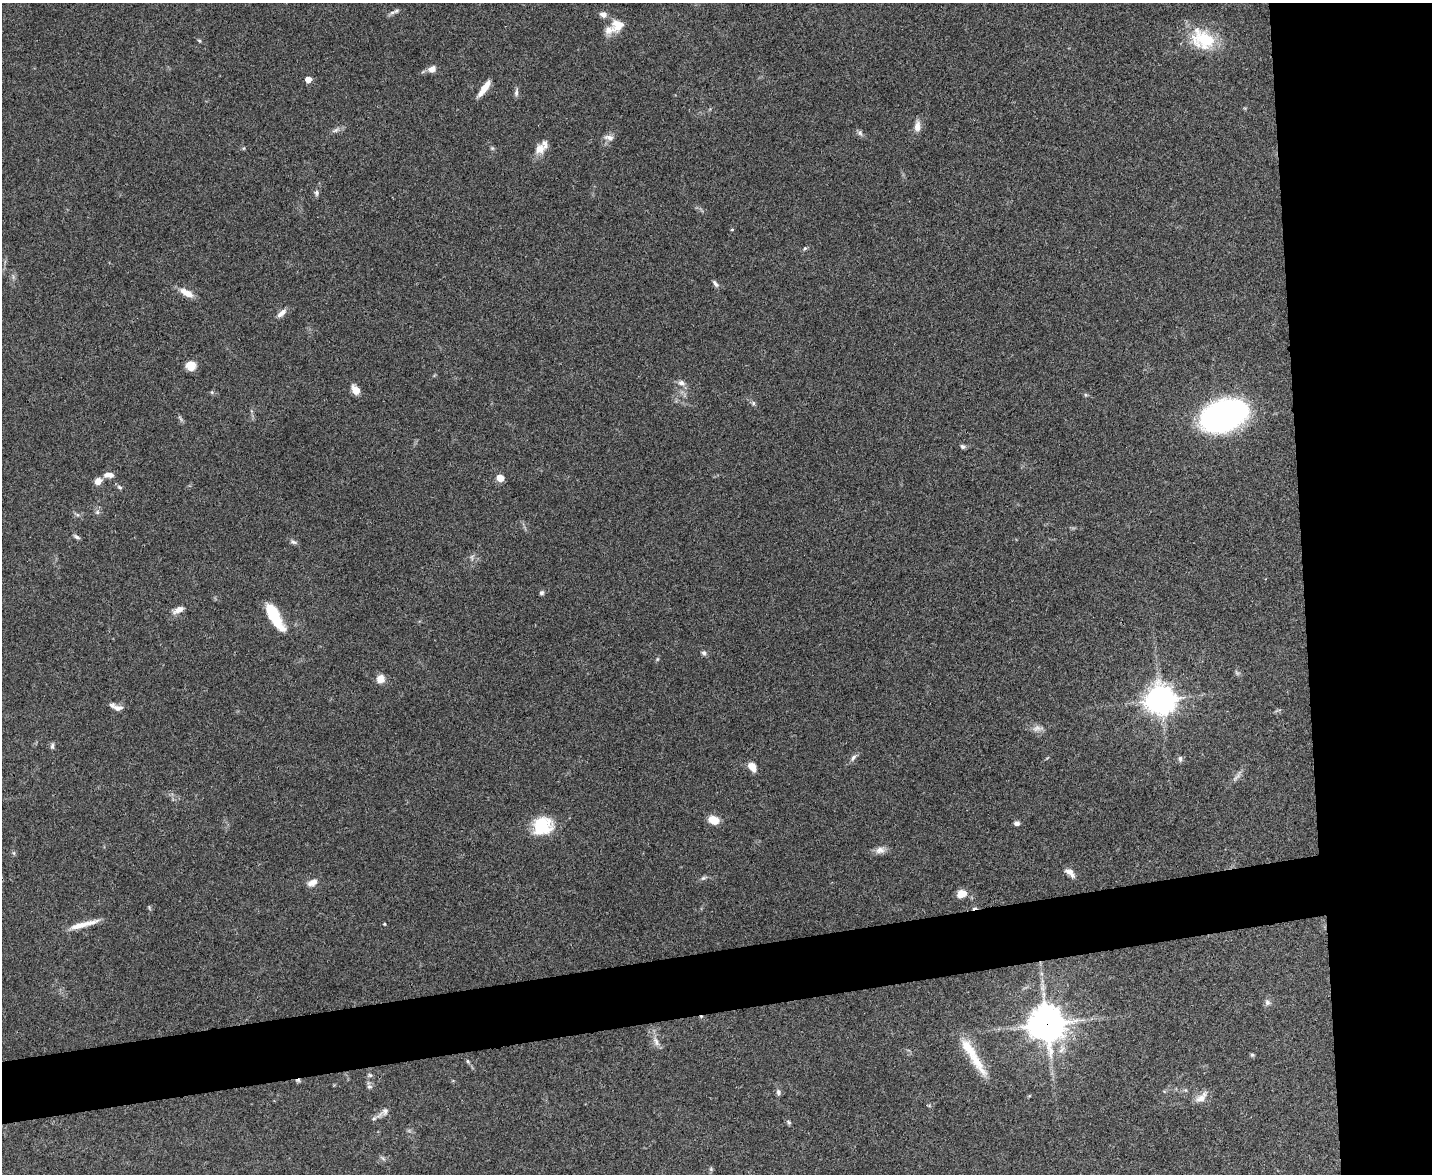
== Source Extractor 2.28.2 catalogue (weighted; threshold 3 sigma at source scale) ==
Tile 6 of 3 x 4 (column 3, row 2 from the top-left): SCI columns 2994-4423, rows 2344-3515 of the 4665 x 4686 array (HDU 1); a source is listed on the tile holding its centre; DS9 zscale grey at full resolution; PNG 1434 x 1176 px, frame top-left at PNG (2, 3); no overlay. Shown black and unused: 14% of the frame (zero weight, under 3 of 4 exposures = <1% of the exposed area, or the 3 px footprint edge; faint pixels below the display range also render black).
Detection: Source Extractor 2.28.2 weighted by HDU 2 'WHT'; one run over the whole footprint, this tile lists its part. Background 0.0555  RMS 0.0047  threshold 0.021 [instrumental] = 3 sigma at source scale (4.5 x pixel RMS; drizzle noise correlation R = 1.50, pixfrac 1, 0.05/0.05 arcsec/px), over >= 5 px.
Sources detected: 81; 2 cosmic-ray / hot-pixel residue — not listed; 2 inside a brighter listed object's ellipse — not listed separately; the other 77 listed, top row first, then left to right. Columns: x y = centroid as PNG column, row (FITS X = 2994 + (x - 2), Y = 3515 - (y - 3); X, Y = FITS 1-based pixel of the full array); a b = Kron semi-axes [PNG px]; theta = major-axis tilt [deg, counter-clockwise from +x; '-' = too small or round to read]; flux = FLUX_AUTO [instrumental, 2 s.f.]
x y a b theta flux
396 11 9 6 27 1.3
603 14 9 7 -14 2.3
617 25 19 16 46 7.3
1203 39 32 23 -30 22
199 40 6 3 -20 0.54
432 69 9 7 26 3.1
308 79 5 5 - 4.7
484 88 19 6 55 6.2
516 92 11 5 84 1.4
917 126 14 8 87 3.4
335 130 13 4 24 1.6
860 133 9 6 -74 1.2
609 137 13 7 -8 2.3
492 148 6 5 - 0.71
540 149 15 12 39 4.7
316 193 8 6 -90 1.2
732 230 4 3 - 0.44
805 248 7 4 58 0.71
715 283 11 5 -51 1.3
186 293 18 7 -29 5.3
281 313 14 6 42 2.7
191 366 10 9 - 5.5
681 383 10 7 -21 2.2
355 390 9 6 -57 5.4
212 392 5 4 - 0.62
1086 395 6 3 -71 0.57
753 403 7 5 -49 0.92
1224 415 37 24 17 140
963 447 7 5 -42 1.1
108 475 11 6 -1 3.3
500 478 5 5 - 8.6
98 481 9 7 40 3.2
120 487 8 5 -39 1
97 512 7 5 46 1.1
77 537 9 4 -32 1
293 542 11 5 -20 1.3
472 557 9 4 -82 1.1
542 593 6 5 - 0.93
178 610 15 7 26 3.3
274 616 30 10 -60 18
704 653 7 6 - 1.1
657 659 6 4 71 0.58
1237 673 9 4 -59 0.91
380 679 9 9 - 4
1160 700 10 9 - 630
116 707 17 6 -20 2.8
1037 728 17 7 7 2.8
52 746 8 5 89 1.1
853 757 10 5 52 1.5
1180 759 8 5 -90 1.1
752 767 9 6 -63 5.2
1236 777 17 3 45 1.7
713 820 9 7 -16 8.2
1017 823 6 5 - 1.5
542 826 20 16 22 20
880 850 14 9 11 3
14 853 6 4 -71 0.63
1069 872 13 8 -24 2.8
703 878 9 5 26 1
312 882 13 7 26 3.5
961 894 11 9 26 4.6
83 924 39 6 15 6.9
384 924 3 3 - 0.43
1267 1002 8 7 - 1.6
1047 1024 12 12 - 950
656 1042 14 7 -67 2.9
1252 1055 6 5 - 0.71
973 1056 62 11 -58 16
468 1061 6 4 -58 0.73
370 1075 7 5 -21 0.88
369 1087 7 6 - 1.2
778 1092 9 6 88 1.4
1201 1097 20 9 44 3.9
385 1111 9 7 -84 1.9
374 1118 8 5 40 1.3
789 1122 7 5 -42 0.85
383 1158 9 3 -45 0.75
Overlapping masked pixels (flux is a lower limit): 1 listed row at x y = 1047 1024